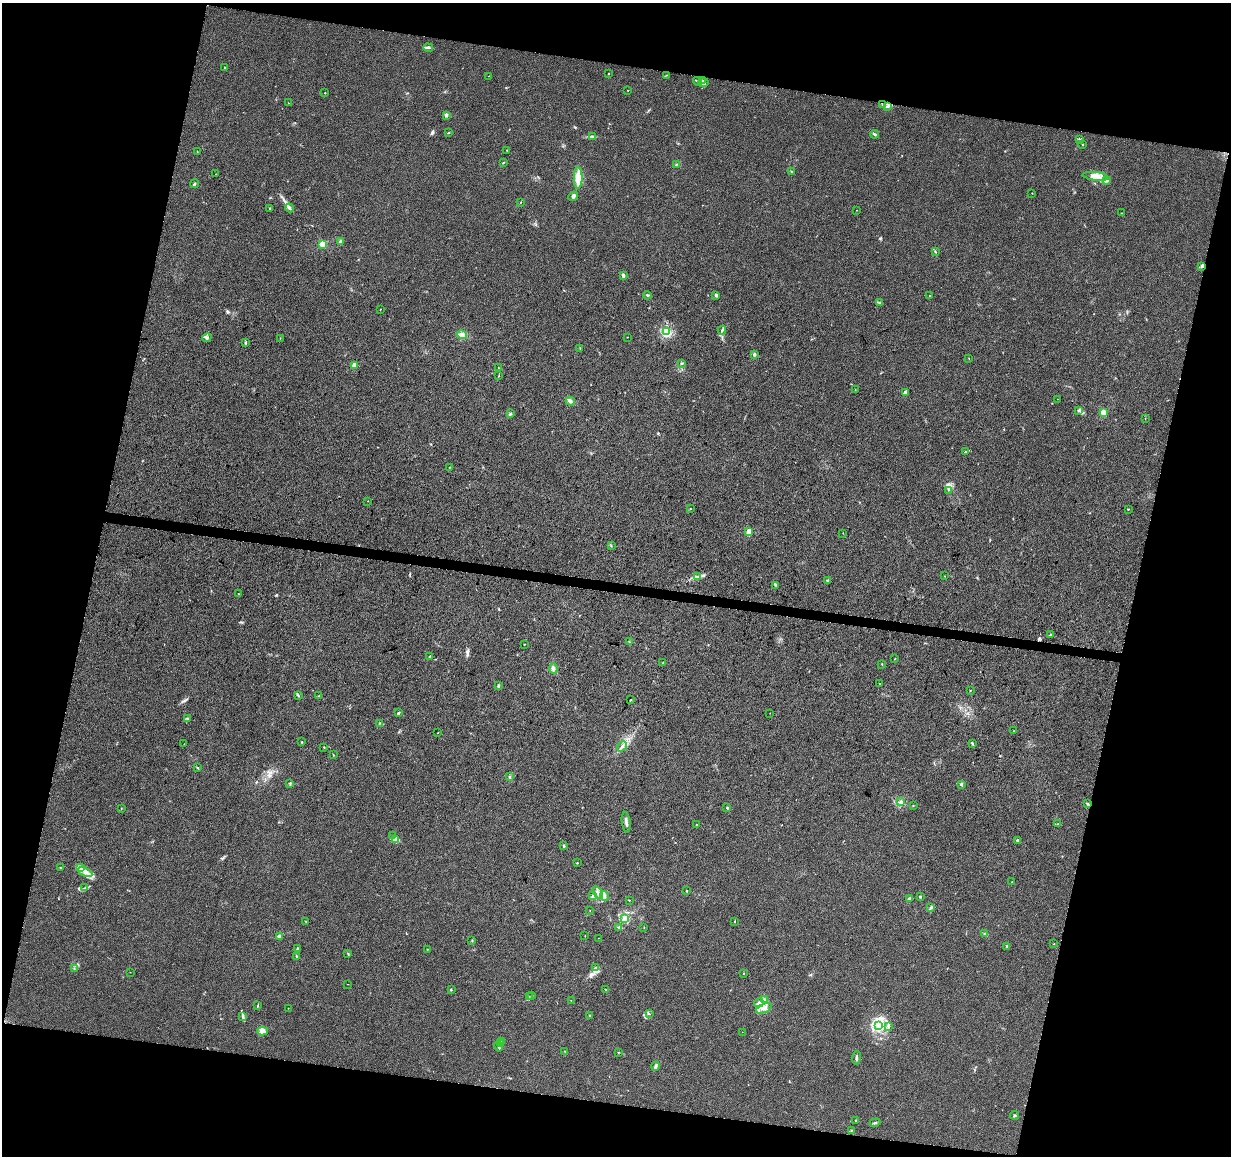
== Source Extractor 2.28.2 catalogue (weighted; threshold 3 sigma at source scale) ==
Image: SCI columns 12-4924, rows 289-4902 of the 4926 x 5130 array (HDU 1 of 3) = the unmasked area's bounding box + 8 px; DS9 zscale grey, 4 x 4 block average (1 PNG px = mean of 4 x 4 image px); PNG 1233 x 1158 px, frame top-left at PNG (2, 3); each listed source drawn as its Kron ellipse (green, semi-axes under 4 px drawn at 4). Shown black and unused: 26% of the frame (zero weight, under 3 of 5 exposures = <1% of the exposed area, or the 3 px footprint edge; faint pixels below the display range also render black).
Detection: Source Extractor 2.28.2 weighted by HDU 2 'WHT'. Background 0.0271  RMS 0.0046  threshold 0.0207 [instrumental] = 3 sigma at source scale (4.5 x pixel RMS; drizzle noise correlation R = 1.50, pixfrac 1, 0.0396/0.0396 arcsec/px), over >= 5 px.
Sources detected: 203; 1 cosmic-ray / hot-pixel residue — neither listed nor drawn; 5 coinciding with a brighter row at this scale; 9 inside a brighter listed object's ellipse — not listed separately; the other 188 listed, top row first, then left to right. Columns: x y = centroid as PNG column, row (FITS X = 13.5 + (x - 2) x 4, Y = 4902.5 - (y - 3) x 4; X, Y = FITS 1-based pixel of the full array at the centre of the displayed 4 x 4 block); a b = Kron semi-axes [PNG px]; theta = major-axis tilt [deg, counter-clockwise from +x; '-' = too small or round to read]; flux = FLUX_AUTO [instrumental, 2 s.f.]
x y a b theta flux
428 48 5 2 - 3.7
224 67 2 2 - 1.1
609 73 2 2 - 1.6
666 75 2 2 - 1.4
488 76 2 2 - 0.56
703 80 2 2 - 1.8
698 81 5 2 - 3.5
703 83 5 2 - 12
628 90 2 2 - 0.66
325 93 2 2 - 3.1
288 103 2 2 - 0.96
883 105 3 2 - 2.1
887 107 3 2 - 2.5
447 116 2 2 - 2.2
448 133 3 2 - 1.6
875 134 4 2 - 4.8
592 136 2 2 - 1.4
1079 140 2 2 - 0.96
1083 144 2 2 - 3.7
507 150 2 2 - 1.2
197 151 2 2 - 1.1
504 162 3 2 - 1.5
677 164 2 2 - 2.2
792 171 2 2 - 1.4
215 174 2 2 - 0.49
1095 176 13 3 -7 19
578 178 10 4 89 44
1106 180 4 2 - 3.3
194 184 4 2 - 3.4
1032 193 2 2 - 1.6
573 196 5 3 - 6.9
521 202 2 2 - 0.88
270 208 3 2 - 2.1
289 208 4 3 - 4.8
857 210 2 2 - 0.66
1121 213 2 2 - 0.88
340 242 4 3 - 5.1
323 244 2 2 - 160
935 251 2 2 - 2
1201 266 3 2 - 3.9
623 275 3 2 - 7.9
647 295 4 2 - 2.7
716 295 2 2 - 2.6
930 296 2 2 - 0.63
880 303 2 2 - 1.1
380 309 2 2 - 0.9
722 330 4 2 - 3.9
666 332 2 2 - 52
462 335 5 4 - 13
627 337 2 2 - 0.81
207 338 5 3 - 5.4
280 338 2 2 - 0.7
246 343 4 2 - 3.5
580 348 2 2 - 1.1
754 354 3 2 - 5.3
969 358 2 2 - 0.79
681 363 2 2 - 1.5
354 365 2 2 - 66
498 368 2 2 - 1.7
499 376 2 2 - 0.75
855 390 2 2 - 0.89
906 392 2 2 - 36
1057 399 2 2 - 0.49
570 401 4 3 - 7.2
1079 411 2 2 - 1.9
1103 412 2 2 - 88
511 413 2 2 - 1.7
1145 418 2 2 - 1.1
965 451 3 2 - 2
449 467 2 2 - 1.1
948 490 2 2 - 1.1
368 501 2 2 - 0.51
690 509 2 2 - 0.93
1128 509 2 2 - 1.3
749 532 2 2 - 96
843 533 2 2 - 0.83
611 546 2 2 - 1.4
698 576 2 2 - 1.1
944 576 2 2 - 0.75
828 580 2 2 - 1.6
776 586 3 2 - 2.1
238 594 2 2 - 1.2
1050 635 3 2 - 2.2
629 642 3 2 - 1.6
524 644 2 2 - 1.7
429 656 3 2 - 2
895 659 2 2 - 1
663 663 2 2 - 1.1
882 664 2 2 - 1.2
553 668 5 3 - 5.8
879 684 2 2 - 3.3
498 686 4 3 - 3.4
970 691 2 2 - 0.95
298 696 3 2 - 2.7
318 696 2 2 - 1
630 700 2 2 - 2.3
398 713 3 2 - 3
770 713 2 2 - 0.7
187 718 3 2 - 3.4
379 723 2 2 - 1.8
1014 731 2 2 - 0.62
438 733 2 2 - 0.62
302 742 2 2 - 5.5
972 743 3 2 - 2.5
184 744 2 2 - 0.51
622 746 5 2 - 6.5
324 747 2 2 - 1.3
333 755 2 2 - 1.1
198 768 2 2 - 1.4
510 777 4 2 - 3.1
290 783 2 2 - 2
961 784 3 2 - 3.1
901 802 3 2 - 9.2
1087 804 2 2 - 2.1
913 806 2 2 - 0.88
121 808 2 2 - 0.89
727 808 3 2 - 2.3
626 822 10 2 -82 8.4
1058 824 2 2 - 0.89
696 825 2 2 - 0.99
393 835 2 2 - 0.77
395 839 2 2 - 1.5
1018 840 2 2 - 8
564 846 2 2 - 11
577 863 2 2 - 3.9
80 867 4 3 - 5.5
61 868 2 2 - 1.1
85 872 8 2 -26 9.6
1012 882 2 2 - 1
85 888 4 2 - 3.6
687 891 2 2 - 2.4
598 893 7 3 -60 10
593 896 3 2 - 2.9
604 896 5 2 - 5.5
920 896 2 2 - 7.8
909 899 3 2 - 4.1
629 900 2 2 - 1.2
931 908 2 2 - 1.3
590 910 2 2 - 0.81
624 918 3 2 - 3.3
306 921 2 2 - 1.9
735 922 3 2 - 0.94
619 927 3 2 - 2.5
644 927 2 2 - 1.1
985 934 3 2 - 3.1
280 936 2 2 - 40
585 936 2 2 - 1.1
598 938 2 2 - 0.74
472 940 2 2 - 1.6
1053 944 2 2 - 0.95
1007 946 2 2 - 1.6
297 949 3 2 - 2.8
427 949 2 2 - 2.7
348 953 3 2 - 1.5
296 956 4 2 - 2
596 967 2 2 - 1.3
74 969 2 2 - 0.81
130 972 2 2 - 0.5
744 973 2 2 - 0.84
348 984 2 2 - 0.69
605 989 2 2 - 1.3
451 990 2 2 - 1.7
532 995 2 2 - 2.4
529 996 2 2 - 1
571 1000 2 2 - 0.82
764 1000 2 2 - 1.7
759 1003 5 4 - 7.9
258 1005 2 2 - 1.2
288 1008 2 2 - 0.65
764 1008 8 4 21 13
649 1014 2 2 - 1.2
589 1015 2 2 - 5.8
242 1017 3 2 - 2.4
878 1025 3 3 - 6.2
888 1027 3 2 - 3.3
262 1031 5 4 - 13
742 1032 2 2 - 0.38
501 1041 2 2 - 1
500 1044 2 2 - 14
499 1046 5 2 - 5.1
565 1051 2 2 - 1.1
618 1052 2 2 - 1.1
856 1058 7 2 82 4.5
656 1066 4 2 - 8.5
1014 1115 4 2 - 2.9
855 1120 2 2 - 1.9
875 1123 5 2 - 3.9
851 1131 2 2 - 8.6
Diffuse or blended objects may show on this block-average render without a row.